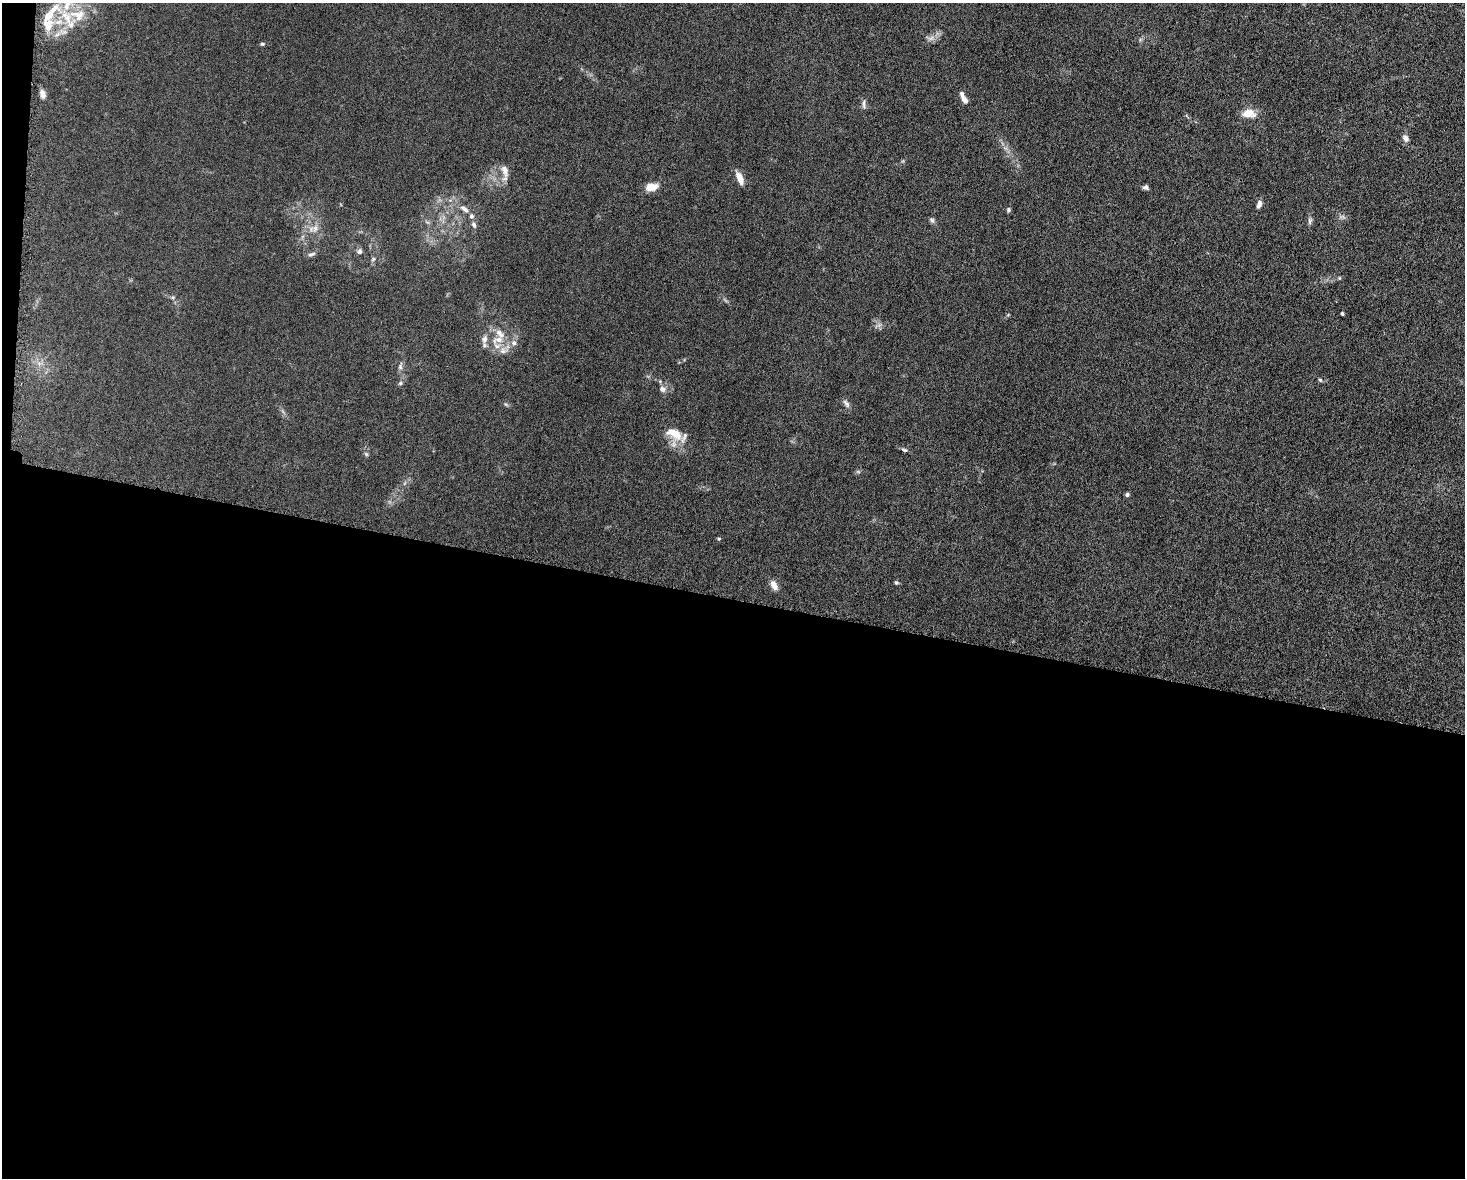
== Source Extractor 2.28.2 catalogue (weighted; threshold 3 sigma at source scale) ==
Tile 10 of 3 x 4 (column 1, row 4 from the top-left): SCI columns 230-1692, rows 8-1183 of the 4746 x 4720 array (HDU 1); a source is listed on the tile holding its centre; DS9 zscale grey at full resolution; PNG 1467 x 1180 px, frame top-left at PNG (2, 3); no overlay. Shown black and unused: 50% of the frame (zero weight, under 5 of 10 exposures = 2% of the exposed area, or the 3 px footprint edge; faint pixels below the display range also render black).
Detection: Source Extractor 2.28.2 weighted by HDU 2 'WHT'; one run over the whole footprint, this tile lists its part. Background 0.023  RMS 0.0021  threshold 0.00866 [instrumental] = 3 sigma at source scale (4.09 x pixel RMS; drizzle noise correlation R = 1.36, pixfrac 0.8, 0.05/0.05 arcsec/px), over >= 5 px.
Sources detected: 49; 1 too faint to see at this stretch — not listed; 8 inside a brighter listed object's ellipse — not listed separately; the other 40 listed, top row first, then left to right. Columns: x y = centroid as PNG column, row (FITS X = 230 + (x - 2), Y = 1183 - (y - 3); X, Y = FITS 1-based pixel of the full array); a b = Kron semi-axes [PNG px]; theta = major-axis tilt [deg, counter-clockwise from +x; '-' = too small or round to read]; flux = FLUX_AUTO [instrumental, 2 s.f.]
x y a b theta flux
78 15 32 18 3 6.5
47 25 21 17 84 4.4
931 38 9 3 45 0.5
262 44 6 4 12 0.28
43 94 11 7 -80 0.82
965 100 9 6 -57 0.93
864 104 15 4 90 0.56
1248 113 13 8 1 2.8
1406 138 9 7 -54 0.83
505 170 17 8 -77 1.5
740 179 15 6 -66 1.7
651 187 15 8 9 2.1
1146 187 6 4 -8 0.52
1259 204 9 5 71 0.85
464 209 14 7 -37 1.1
1008 210 6 5 - 0.34
932 220 8 6 -55 0.43
1310 221 10 5 79 0.52
474 225 9 6 -59 0.53
315 228 11 9 59 1.3
359 251 7 6 - 0.61
311 254 12 5 20 0.54
373 259 7 4 45 0.3
1339 278 5 4 - 0.22
1342 313 3 3 - 0.27
498 340 17 9 15 2.4
514 343 8 7 - 0.84
503 351 13 8 11 1.3
400 367 7 6 - 0.51
1320 380 6 4 -45 0.24
400 383 6 5 - 0.32
662 389 9 8 - 0.82
846 403 12 6 -49 0.64
674 433 24 12 -29 3.7
904 450 8 5 -17 0.36
366 454 6 4 -46 0.28
1127 494 5 4 - 0.38
719 539 5 4 - 0.21
896 582 5 5 - 0.31
774 585 13 7 -61 1.3